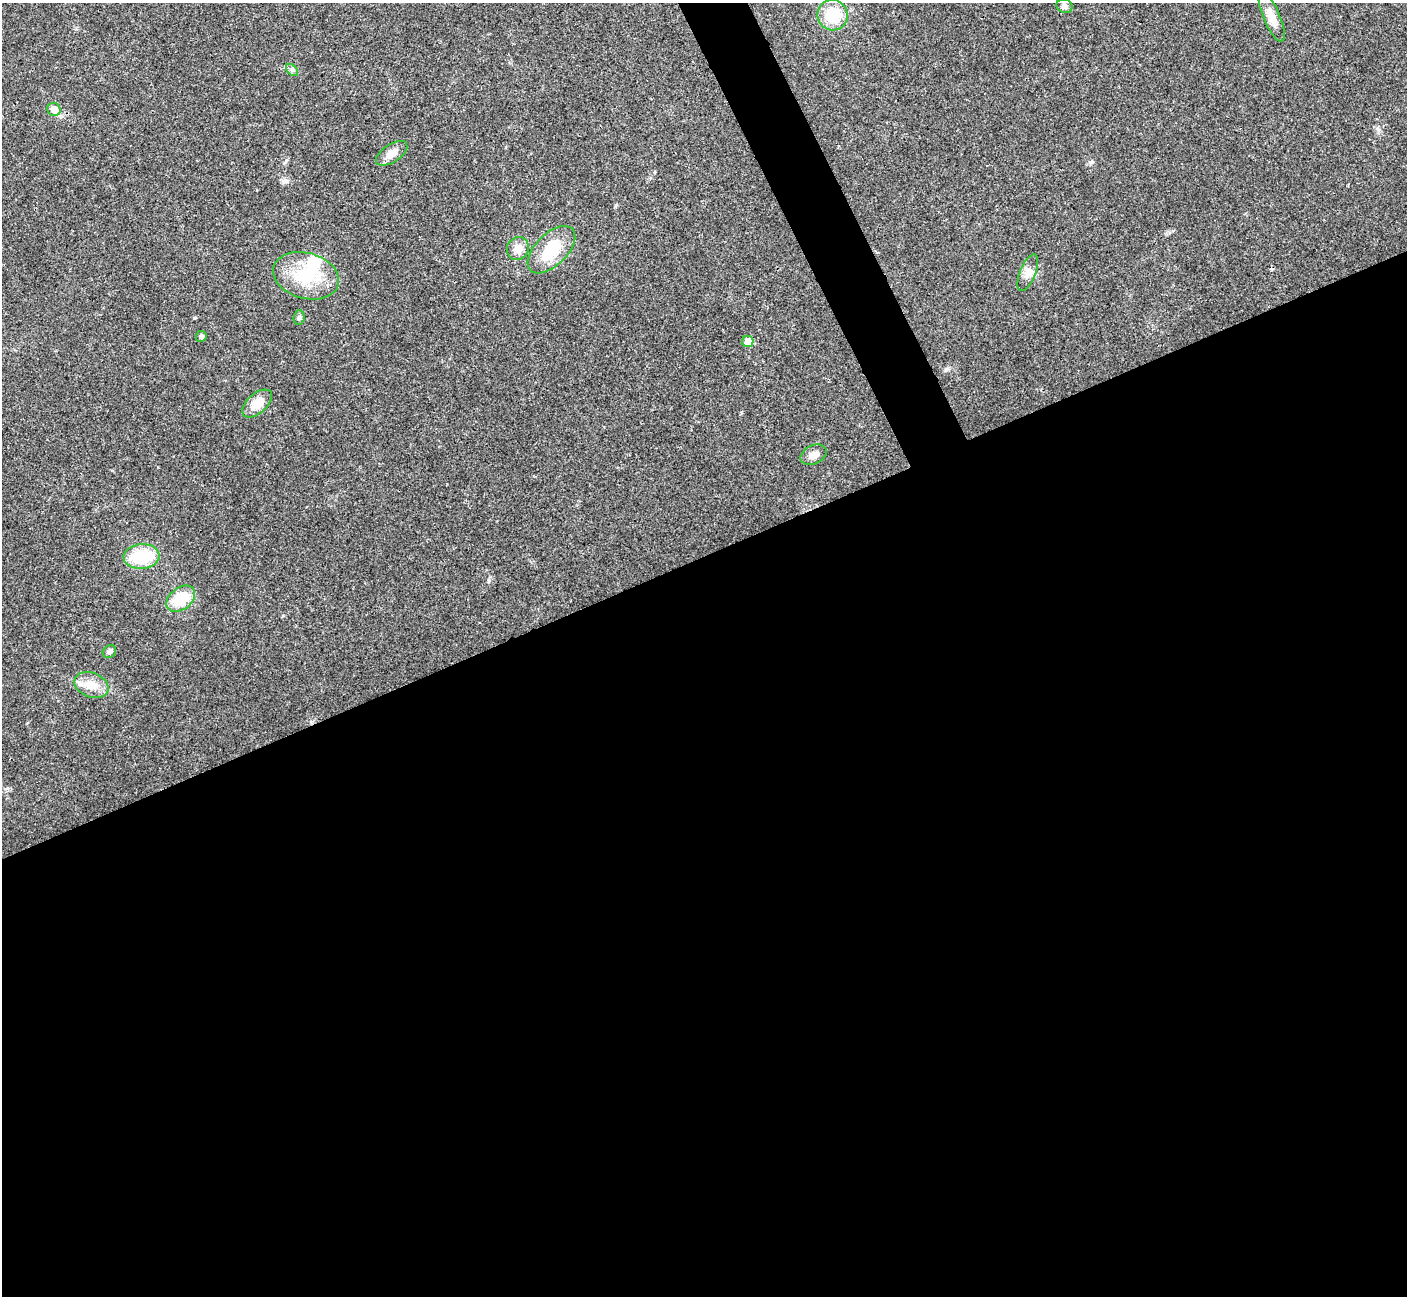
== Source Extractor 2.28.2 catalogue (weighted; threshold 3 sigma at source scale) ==
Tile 15 of 4 x 4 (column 3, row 4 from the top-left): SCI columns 2814-4218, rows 155-1448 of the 5629 x 5617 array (HDU 1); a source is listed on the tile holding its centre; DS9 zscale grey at full resolution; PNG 1409 x 1298 px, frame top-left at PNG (2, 3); each listed source drawn as its Kron ellipse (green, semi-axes under 4 px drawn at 4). Shown black and unused: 59% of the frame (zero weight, under 3 of 4 exposures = <1% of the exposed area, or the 3 px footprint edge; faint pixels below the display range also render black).
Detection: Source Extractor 2.28.2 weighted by HDU 2 'WHT'; one run over the whole footprint, this tile lists its part. Background 0.022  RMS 0.0041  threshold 0.0183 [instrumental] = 3 sigma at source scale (4.5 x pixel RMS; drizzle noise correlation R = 1.50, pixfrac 1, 0.05/0.05 arcsec/px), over >= 5 px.
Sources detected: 21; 1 cosmic-ray / hot-pixel residue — neither listed nor drawn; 1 inside a brighter listed object's ellipse — not listed separately; the other 19 listed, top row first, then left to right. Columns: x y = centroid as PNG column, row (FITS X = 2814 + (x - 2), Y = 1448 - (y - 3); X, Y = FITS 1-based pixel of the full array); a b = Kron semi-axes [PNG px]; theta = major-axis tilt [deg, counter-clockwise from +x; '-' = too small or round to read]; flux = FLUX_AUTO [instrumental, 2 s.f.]
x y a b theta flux
1064 6 8 7 - 1.5
833 15 15 15 - 13
1272 16 27 8 -67 4.8
292 70 7 4 -45 0.89
54 109 7 6 - 5.2
392 153 18 9 33 4
518 248 12 10 59 4.1
551 250 29 16 45 16
1028 273 20 7 68 3.1
306 276 34 23 -15 18
299 318 7 5 86 0.84
201 336 5 5 - 0.94
748 341 6 5 - 5.3
257 403 18 10 42 5.6
813 455 14 9 26 2.7
142 556 18 12 4 19
181 599 16 11 38 13
109 652 7 6 - 1.4
91 685 18 12 -22 5.8
Unlisted compact peaks at least as high as the median listed source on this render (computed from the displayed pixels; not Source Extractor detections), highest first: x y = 286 181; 1092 162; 946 369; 194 318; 1377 128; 489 580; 616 205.